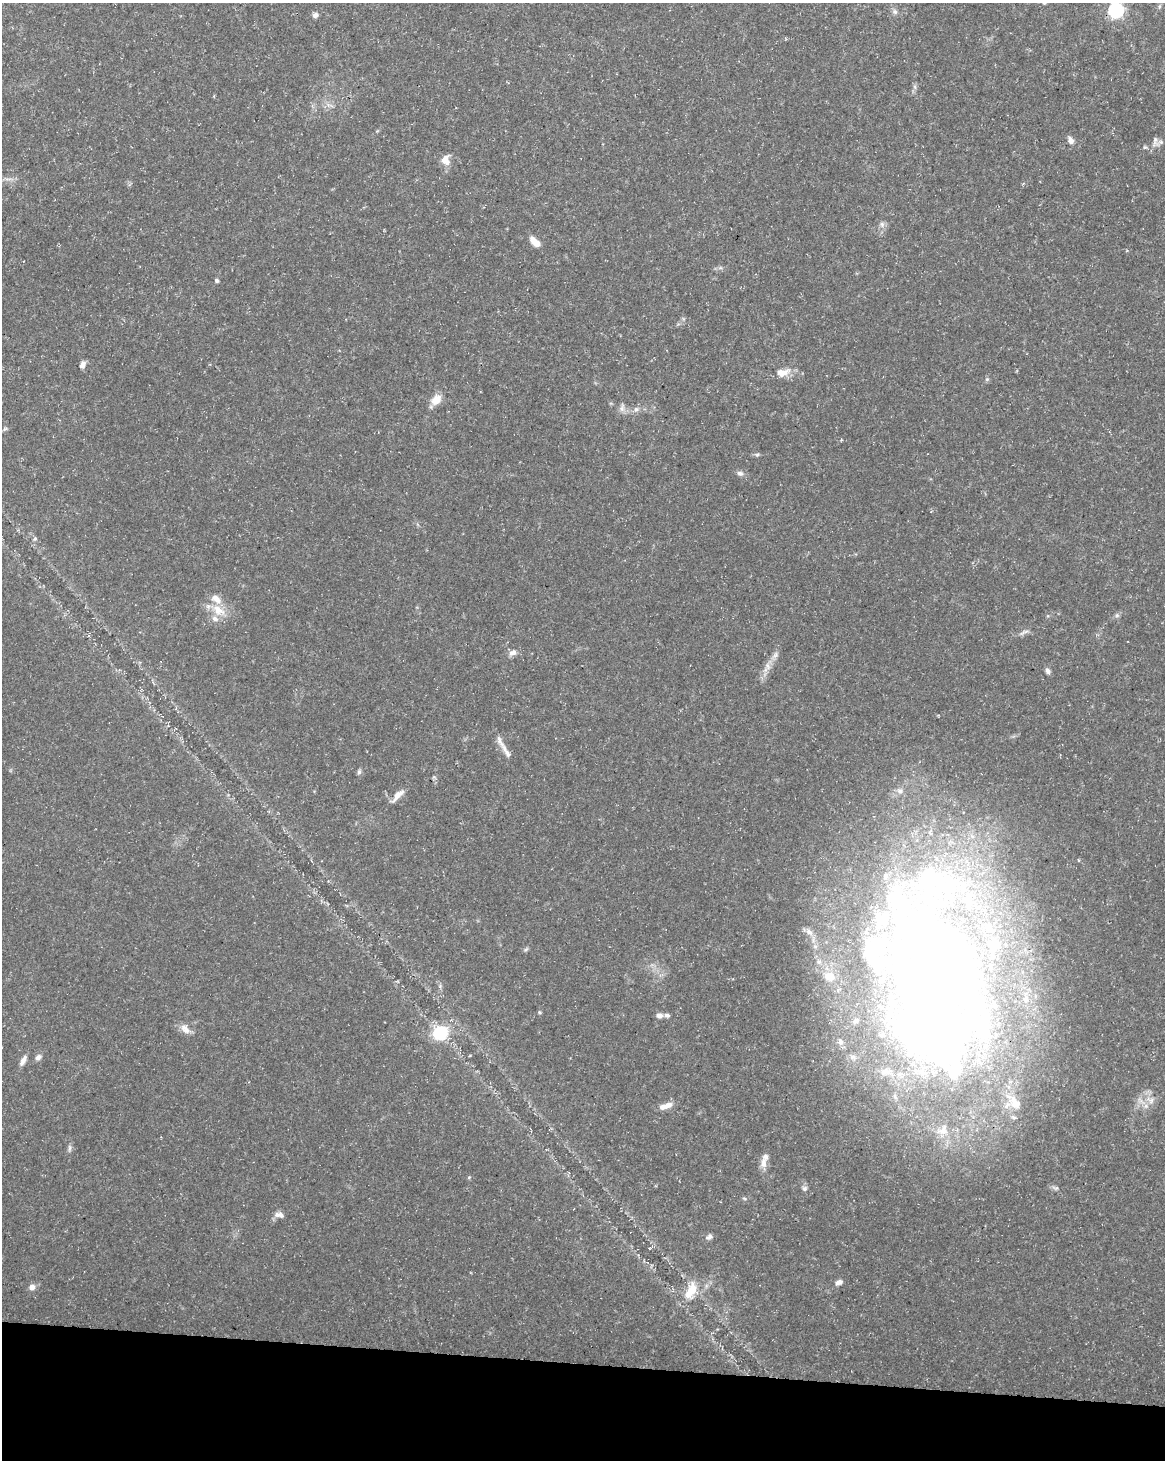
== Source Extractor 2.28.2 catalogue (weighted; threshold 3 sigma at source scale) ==
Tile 11 of 4 x 3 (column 3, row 3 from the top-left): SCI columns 2328-3490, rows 226-1683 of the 4663 x 4883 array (HDU 1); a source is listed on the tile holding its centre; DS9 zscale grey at full resolution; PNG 1167 x 1462 px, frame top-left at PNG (2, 3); no overlay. Shown black and unused: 7% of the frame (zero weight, under 3 of 5 exposures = <1% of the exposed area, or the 3 px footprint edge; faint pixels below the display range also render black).
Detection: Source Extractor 2.28.2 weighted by HDU 2 'WHT'; one run over the whole footprint, this tile lists its part. Background 0.031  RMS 0.0025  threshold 0.0113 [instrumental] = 3 sigma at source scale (4.5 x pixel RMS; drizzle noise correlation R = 1.50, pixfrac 1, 0.0396/0.0396 arcsec/px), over >= 5 px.
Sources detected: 86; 4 inside a brighter object's white glare — not listed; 23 inside a brighter listed object's ellipse — not listed separately; the other 59 listed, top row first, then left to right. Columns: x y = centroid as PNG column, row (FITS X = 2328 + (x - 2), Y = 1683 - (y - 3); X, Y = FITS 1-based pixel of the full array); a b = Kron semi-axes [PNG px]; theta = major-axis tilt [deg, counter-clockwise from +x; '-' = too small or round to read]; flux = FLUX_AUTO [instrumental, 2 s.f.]
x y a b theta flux
1160 6 6 4 70 0.41
1116 10 6 6 - 63
895 12 8 6 -39 0.82
315 15 7 6 - 0.91
915 87 7 4 -72 0.51
1071 140 10 6 -61 1.2
1155 142 16 8 -77 1.4
1145 147 6 5 - 0.37
446 160 14 11 -89 2.4
8 179 13 3 0 0.78
882 224 8 6 -89 0.9
535 242 13 6 -43 3.1
720 268 7 4 18 0.49
217 280 6 4 -47 0.45
83 365 9 6 67 1.1
783 373 19 10 17 3
987 379 6 5 - 0.42
436 400 12 9 57 3.5
622 408 13 6 87 1
636 409 7 5 42 0.73
5 429 7 5 30 0.5
757 455 6 5 - 0.42
740 473 9 7 -18 0.84
35 539 6 5 - 0.5
218 610 20 12 -36 4.6
1117 615 6 6 - 0.54
1024 632 15 4 21 0.86
513 653 11 8 26 1.3
775 655 11 7 55 1.1
768 666 11 7 -76 1.3
1047 671 8 5 -63 0.86
500 741 28 7 -62 2
359 772 8 5 70 0.57
434 777 6 4 -43 0.41
398 795 20 7 47 2.3
809 932 11 7 -39 1.3
526 949 7 4 37 0.4
936 970 194 90 -80 350
829 976 14 11 0 3.4
540 1012 4 4 - 0.35
659 1015 8 6 -3 1.2
667 1015 8 5 -20 0.66
185 1029 15 9 -48 2
440 1033 10 9 - 17
840 1042 8 6 -73 0.74
38 1057 8 6 37 1
23 1060 14 6 62 1.4
1150 1100 13 8 -40 2
668 1105 12 8 38 1.7
69 1148 11 4 90 0.65
763 1163 15 8 86 1.9
469 1177 5 4 - 0.28
804 1188 7 7 - 0.71
744 1198 6 3 -19 0.32
277 1215 8 7 - 0.98
709 1237 10 7 30 0.89
839 1282 9 6 17 1.1
32 1287 7 7 - 1.4
692 1290 21 13 82 5.1
Overlapping masked pixels (flux is a lower limit): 1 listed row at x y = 936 970
Isophote crosses this tile's border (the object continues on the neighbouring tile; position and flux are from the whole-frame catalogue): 1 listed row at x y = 1116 10